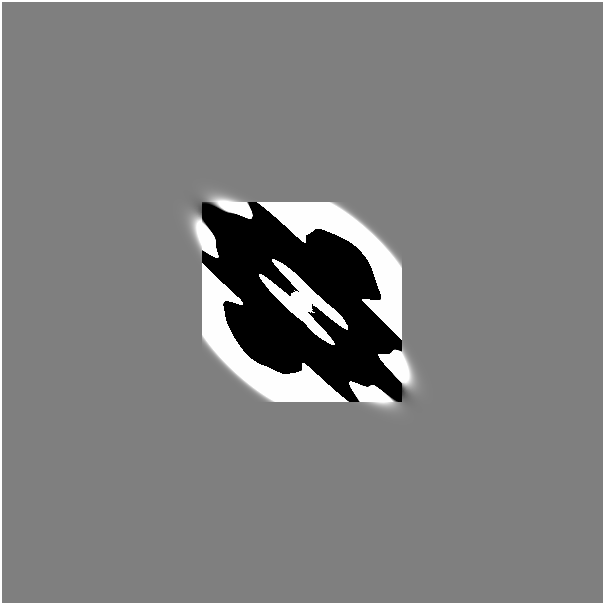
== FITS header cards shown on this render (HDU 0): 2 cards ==
NAXIS1  =                  601
NAXIS2  =                  601

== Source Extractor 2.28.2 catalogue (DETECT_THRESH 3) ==
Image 601 x 601 px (HDU 0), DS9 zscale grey, 1 PNG px = 1 image px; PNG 605 x 605 px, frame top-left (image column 1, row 601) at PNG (2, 2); no overlay
Background 0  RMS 5.6e-39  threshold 1.69e-38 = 3 sigma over >= 5 px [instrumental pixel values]
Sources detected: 7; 6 with non-positive FLUX_AUTO (blend fragments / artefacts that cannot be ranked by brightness) are not listed; the other 1 listed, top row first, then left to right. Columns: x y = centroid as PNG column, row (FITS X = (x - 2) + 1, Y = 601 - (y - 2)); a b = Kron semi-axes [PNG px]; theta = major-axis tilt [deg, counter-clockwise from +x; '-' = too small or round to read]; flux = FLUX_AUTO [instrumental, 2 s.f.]
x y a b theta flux
302 301 21 9 -43 9.7
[6 non-positive-flux detections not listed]